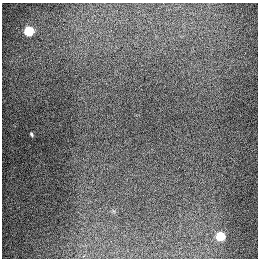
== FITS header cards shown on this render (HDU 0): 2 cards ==
NAXIS1  =                  256
NAXIS2  =                  256

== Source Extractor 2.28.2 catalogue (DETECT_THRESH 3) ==
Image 256 x 256 px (HDU 0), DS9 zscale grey, 1 PNG px = 1 image px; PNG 260 x 260 px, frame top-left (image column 1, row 256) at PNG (2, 3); no overlay
Background 1280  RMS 26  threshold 78.5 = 3 sigma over >= 5 px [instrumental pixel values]
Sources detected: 4; all 4 listed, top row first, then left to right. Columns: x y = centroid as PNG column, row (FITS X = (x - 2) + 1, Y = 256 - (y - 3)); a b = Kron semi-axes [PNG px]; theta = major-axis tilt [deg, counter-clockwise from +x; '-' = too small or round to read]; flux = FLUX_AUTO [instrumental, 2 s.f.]
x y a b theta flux
29 31 6 6 - 89000
31 134 4 3 - 2200
220 236 6 6 - 68000
83 256 2 2 - 30000